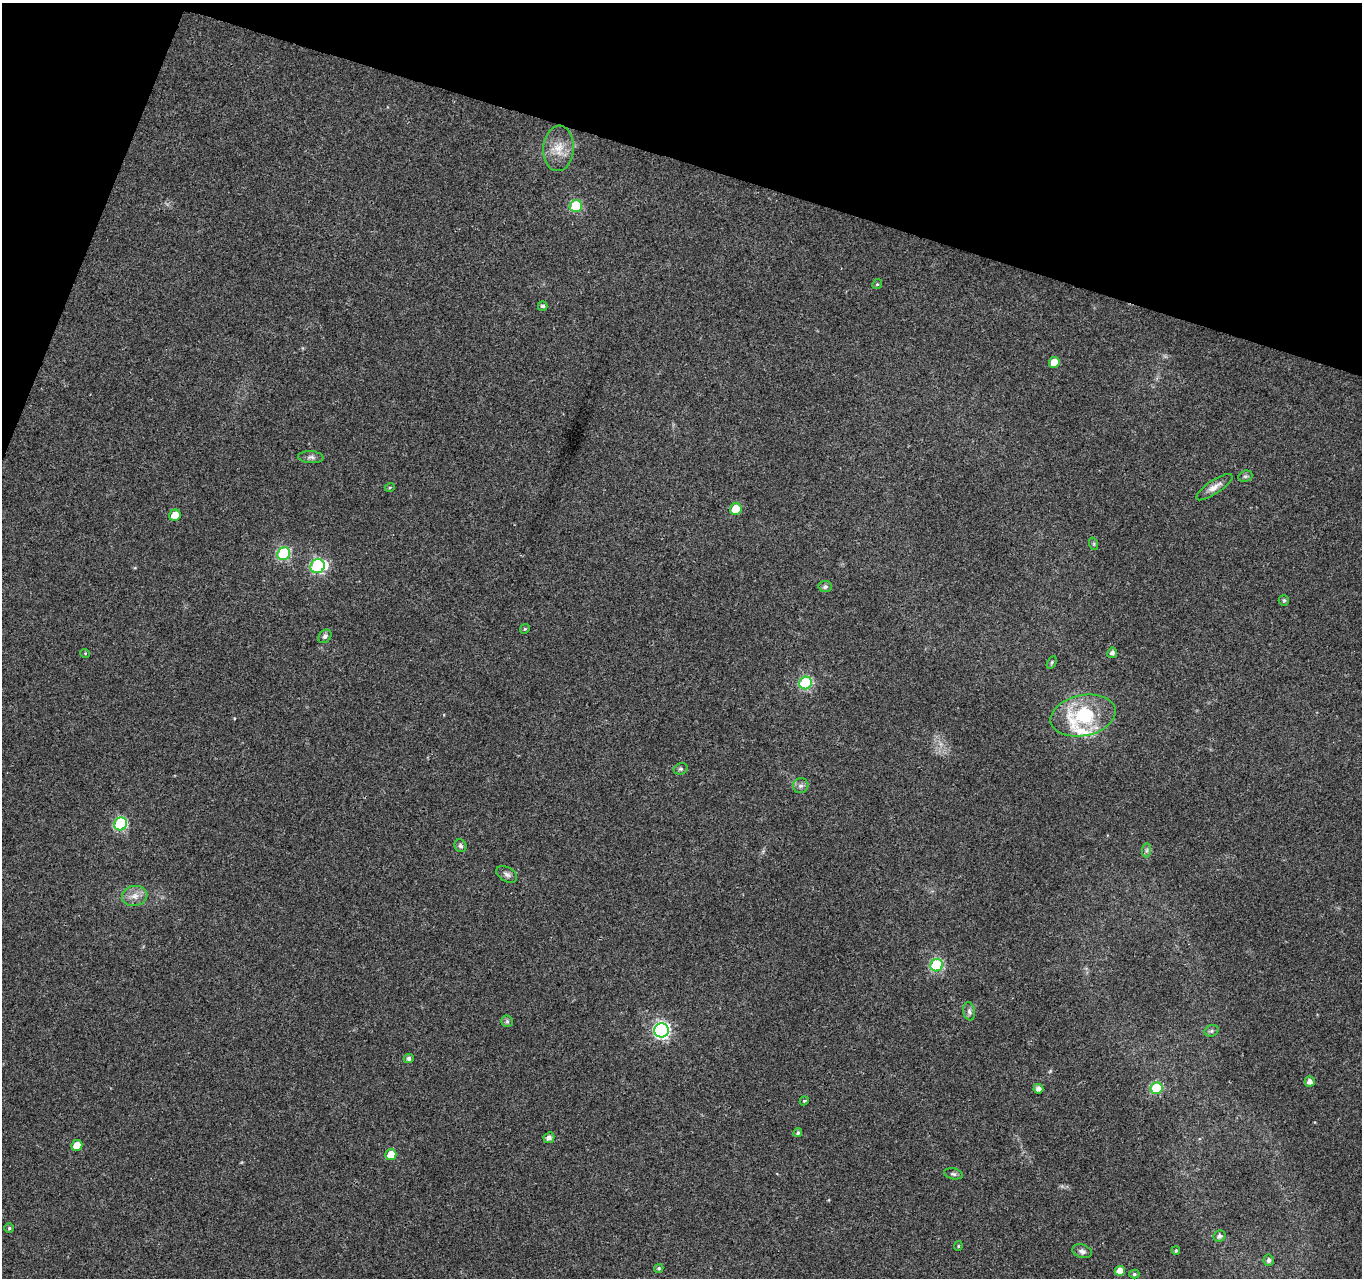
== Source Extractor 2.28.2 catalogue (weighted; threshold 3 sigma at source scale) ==
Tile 2 of 4 x 4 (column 2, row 1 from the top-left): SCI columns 1361-2720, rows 4043-5318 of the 5450 x 5597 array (HDU 1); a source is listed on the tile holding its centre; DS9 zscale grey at full resolution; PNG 1364 x 1280 px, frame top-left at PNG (2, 3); each listed source drawn as its Kron ellipse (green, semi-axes under 4 px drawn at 4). Shown black and unused: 15% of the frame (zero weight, under 3 of 4 exposures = <1% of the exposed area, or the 3 px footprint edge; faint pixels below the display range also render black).
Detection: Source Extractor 2.28.2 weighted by HDU 2 'WHT'; one run over the whole footprint, this tile lists its part. Background 0.0376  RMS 0.0033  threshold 0.015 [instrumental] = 3 sigma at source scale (4.5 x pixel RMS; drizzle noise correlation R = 1.50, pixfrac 1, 0.0396/0.0396 arcsec/px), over >= 5 px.
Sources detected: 56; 1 inside a brighter object's white glare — neither listed nor drawn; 1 inside a brighter listed object's ellipse — not listed separately; the other 54 listed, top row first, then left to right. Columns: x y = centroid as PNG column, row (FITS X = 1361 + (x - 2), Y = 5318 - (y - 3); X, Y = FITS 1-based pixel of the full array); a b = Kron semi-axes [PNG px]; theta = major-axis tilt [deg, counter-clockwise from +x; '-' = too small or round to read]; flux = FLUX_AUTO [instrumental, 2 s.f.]
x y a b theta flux
559 148 23 15 86 5.9
576 206 6 6 - 20
877 284 5 4 - 0.42
543 306 5 5 - 0.82
1054 362 5 5 - 4.9
311 457 13 6 -4 1.2
1245 476 7 5 19 0.72
390 487 5 3 - 0.35
1214 487 21 6 34 2.5
736 509 6 5 - 8.1
175 515 6 5 - 4.3
1094 544 6 4 -72 0.39
284 554 6 6 - 34
317 566 7 7 - 48
825 587 6 5 - 0.83
1284 600 5 5 - 0.67
525 629 5 4 - 0.38
325 636 7 5 47 1
85 653 5 3 - 0.28
1112 653 5 5 - 1.2
1052 662 7 4 59 0.48
806 683 6 6 - 32
1083 716 33 20 11 25
681 769 7 5 19 0.64
801 786 8 7 - 1.1
121 824 6 6 - 36
460 846 6 5 - 0.91
1147 850 7 4 89 0.72
507 874 11 7 -31 1.2
135 896 12 10 12 2.8
937 965 6 6 - 35
969 1011 9 6 -80 1
507 1021 6 6 - 0.66
662 1030 7 7 - 85
1212 1031 7 5 21 0.77
409 1058 5 4 - 0.94
1310 1081 5 5 - 1.8
1157 1088 6 5 - 23
1038 1089 5 5 - 1.6
804 1101 4 3 - 0.34
798 1133 4 4 - 0.57
549 1138 5 5 - 1.4
77 1146 5 5 - 5.8
391 1155 5 5 - 6
953 1174 9 5 -12 0.81
9 1228 5 5 - 0.56
1219 1236 6 5 - 1.2
958 1246 5 4 - 0.38
1082 1251 10 6 -18 1.2
1176 1251 4 4 - 0.44
1269 1260 5 5 - 1.1
659 1268 5 4 - 0.63
1120 1271 5 5 - 4.1
1134 1274 5 4 - 0.51